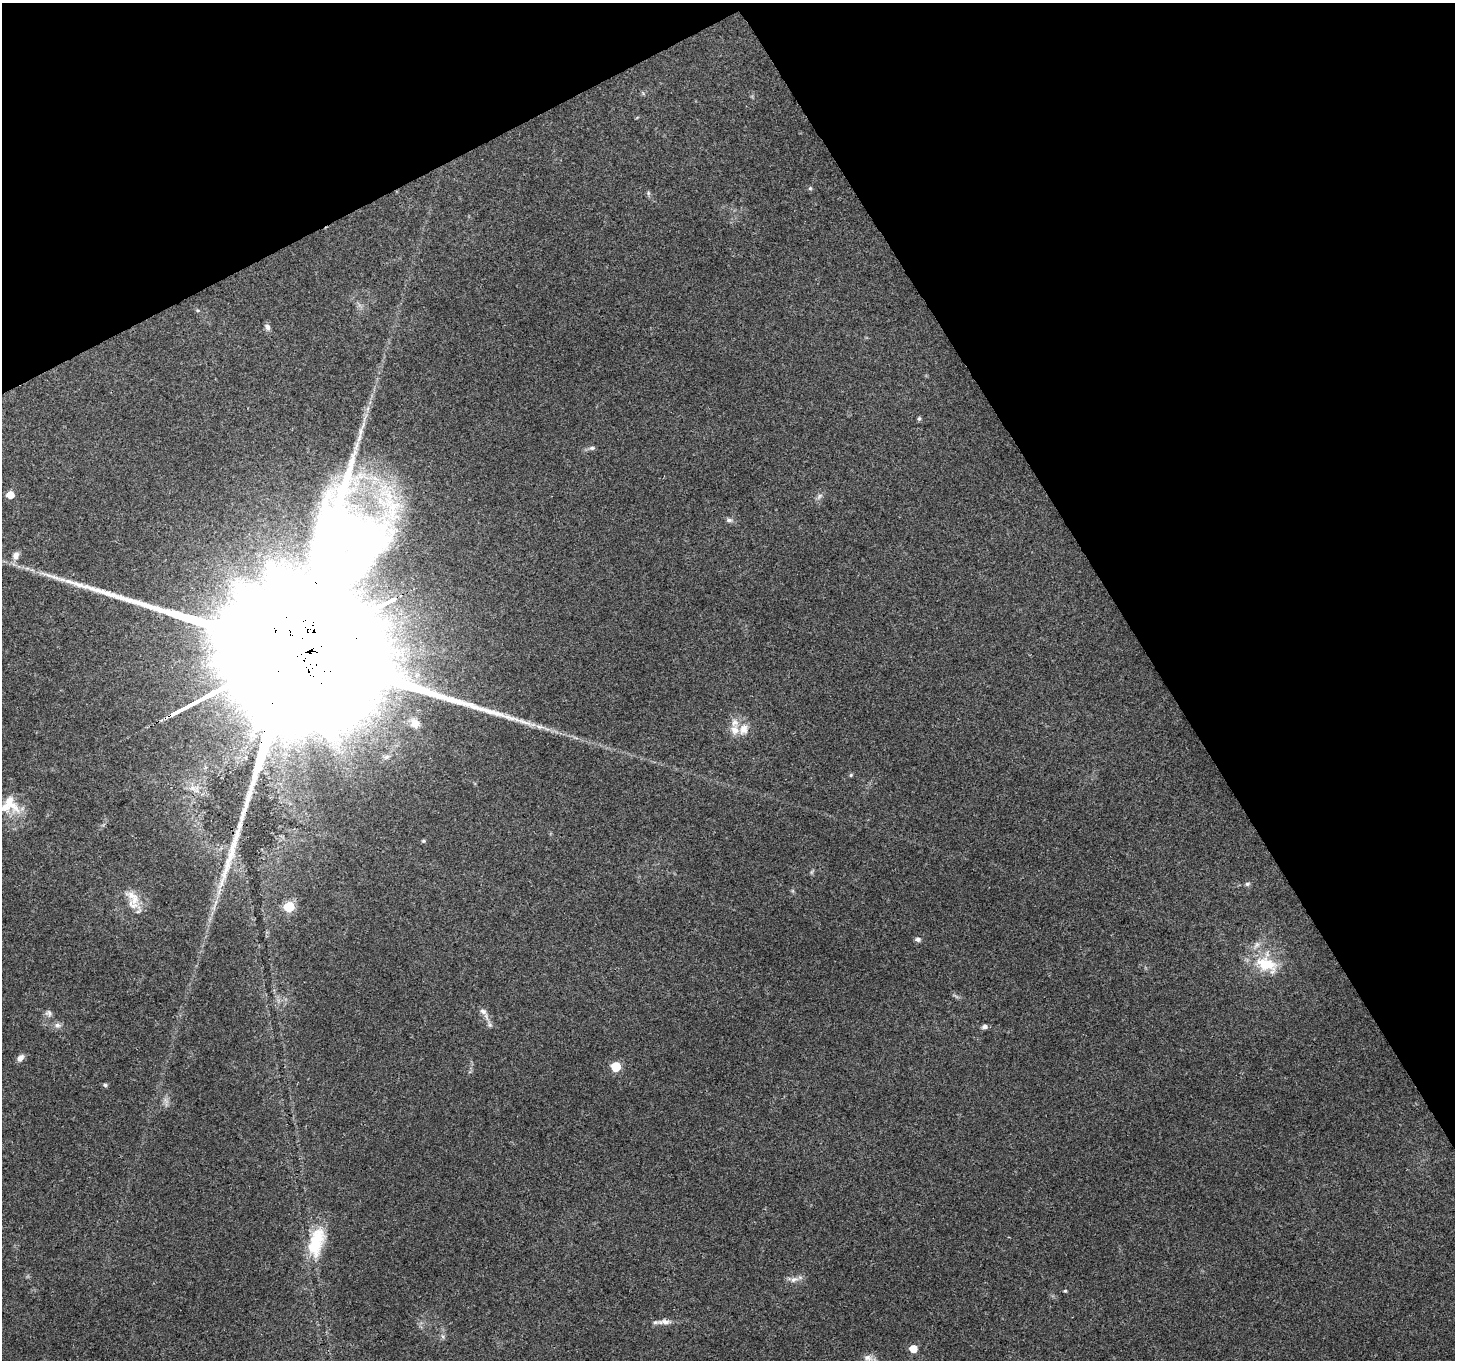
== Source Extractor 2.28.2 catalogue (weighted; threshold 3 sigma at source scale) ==
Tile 3 of 4 x 4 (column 3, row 1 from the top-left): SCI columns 2906-4358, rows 4182-5539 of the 5814 x 5707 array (HDU 1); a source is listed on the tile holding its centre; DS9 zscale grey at full resolution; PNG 1457 x 1362 px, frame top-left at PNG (2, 3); no overlay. Shown black and unused: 28% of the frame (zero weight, under 3 of 4 exposures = <1% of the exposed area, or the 3 px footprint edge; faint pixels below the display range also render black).
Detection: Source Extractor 2.28.2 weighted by HDU 2 'WHT'; one run over the whole footprint, this tile lists its part. Background 0.206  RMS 0.0076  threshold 0.0343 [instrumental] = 3 sigma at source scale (4.5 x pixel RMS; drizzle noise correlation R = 1.50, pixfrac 1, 0.0396/0.0396 arcsec/px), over >= 5 px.
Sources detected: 44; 6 inside a brighter listed object's ellipse — not listed separately; the other 38 listed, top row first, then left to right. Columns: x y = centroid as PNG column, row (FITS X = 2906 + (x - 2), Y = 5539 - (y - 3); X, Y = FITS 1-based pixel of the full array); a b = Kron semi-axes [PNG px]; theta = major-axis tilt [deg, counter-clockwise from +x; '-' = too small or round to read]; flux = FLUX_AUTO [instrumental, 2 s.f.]
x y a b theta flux
810 188 5 5 - 1
648 193 6 5 - 1.3
267 327 9 7 -66 2.4
919 418 6 5 - 1.3
356 446 16 5 75 4.9
592 448 7 6 - 1.7
361 475 13 12 - 11
10 495 6 5 - 11
819 496 9 4 42 2
729 520 9 5 -14 2.1
16 555 11 8 73 4.5
51 576 37 4 -18 10
283 656 164 37 28 120000
415 723 15 12 -62 8.2
539 727 13 5 -10 4
744 729 16 12 74 8.2
851 775 5 4 - 0.9
9 801 36 15 -54 18
423 841 6 4 -20 1
1247 884 7 5 15 1.5
132 896 25 9 -20 9.2
289 907 6 6 - 44
918 939 7 6 - 2
1267 964 32 18 -20 27
483 1011 10 7 -24 3.2
49 1013 10 7 -44 2.5
57 1025 9 6 -14 2.7
490 1025 7 4 -18 1.4
984 1027 7 6 - 2.3
20 1058 9 6 42 3.6
616 1067 6 6 - 30
105 1085 5 5 - 1.2
316 1242 40 18 75 34
794 1279 12 7 21 4.1
1065 1291 5 4 - 0.87
665 1322 18 7 -9 4.9
913 1349 5 5 - 16
868 1358 13 9 -25 5.3
Overlapping masked pixels (flux is a lower limit): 1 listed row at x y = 283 656